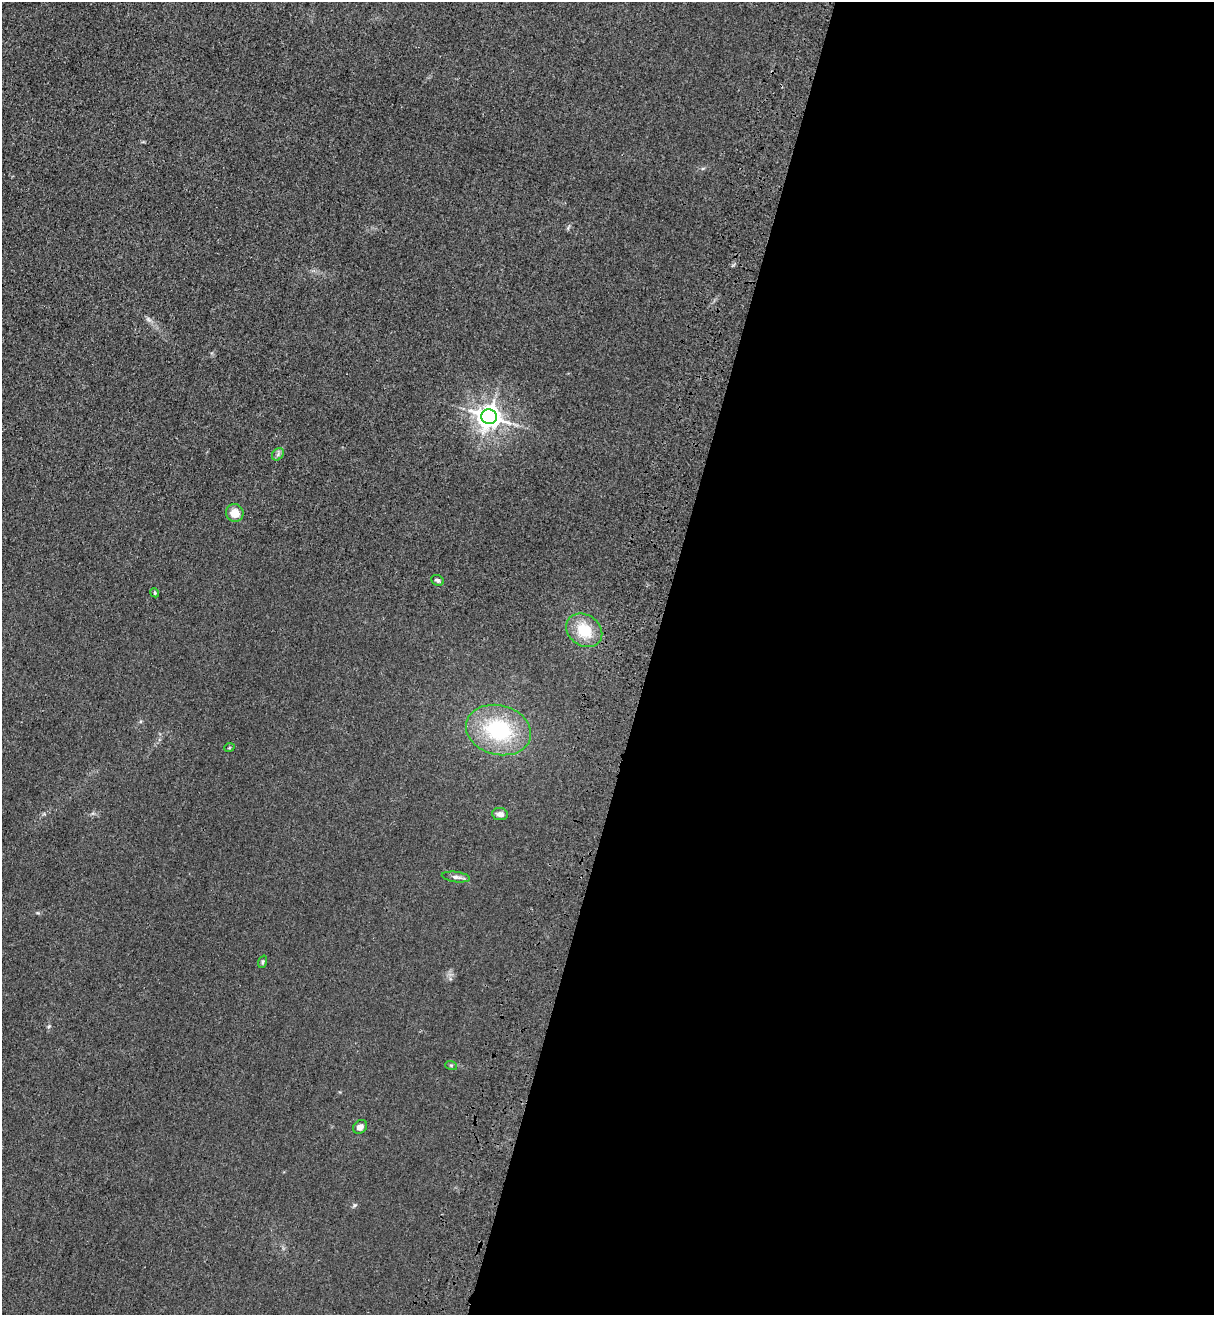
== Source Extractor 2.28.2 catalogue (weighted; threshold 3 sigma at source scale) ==
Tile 12 of 4 x 4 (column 4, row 3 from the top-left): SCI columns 4008-5219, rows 1359-2671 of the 5463 x 5344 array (HDU 1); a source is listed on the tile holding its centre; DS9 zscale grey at full resolution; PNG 1216 x 1317 px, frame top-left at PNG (2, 2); each listed source drawn as its Kron ellipse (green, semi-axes under 4 px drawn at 4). Shown black and unused: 46% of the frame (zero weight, under 3 of 4 exposures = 6% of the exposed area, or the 3 px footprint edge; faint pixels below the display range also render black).
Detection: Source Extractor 2.28.2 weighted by HDU 2 'WHT'; one run over the whole footprint, this tile lists its part. Background 0.0139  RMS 0.0055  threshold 0.0247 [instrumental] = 3 sigma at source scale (4.5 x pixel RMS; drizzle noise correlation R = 1.50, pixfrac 1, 0.05/0.05 arcsec/px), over >= 5 px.
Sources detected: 13; all 13 listed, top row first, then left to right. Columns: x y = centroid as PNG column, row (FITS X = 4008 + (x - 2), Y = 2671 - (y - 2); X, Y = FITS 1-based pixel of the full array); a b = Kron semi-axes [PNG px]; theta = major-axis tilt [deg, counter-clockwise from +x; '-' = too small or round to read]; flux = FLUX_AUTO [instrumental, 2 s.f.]
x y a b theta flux
489 417 8 7 - 480
278 454 7 5 48 1.3
235 513 9 8 - 6.7
438 580 6 5 - 1.3
155 593 5 3 - 0.58
584 630 19 15 -36 15
498 730 33 24 -15 45
229 748 5 3 - 0.48
500 814 8 6 -7 2.3
456 877 14 5 -7 2.3
263 962 6 4 71 0.81
451 1065 6 4 -18 0.67
360 1127 8 6 40 2.9
Unlisted compact peaks at least as high as the median listed source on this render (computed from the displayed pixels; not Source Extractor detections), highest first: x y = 354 1205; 148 319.